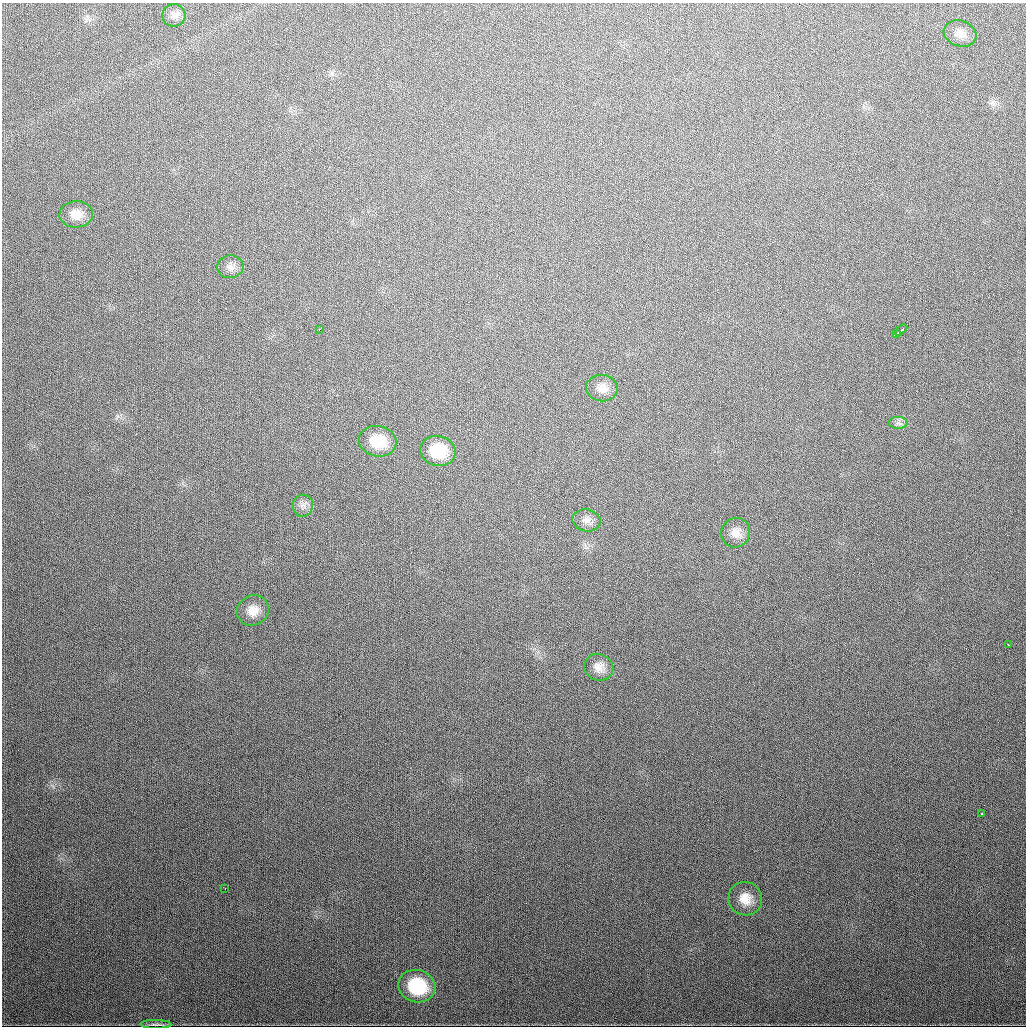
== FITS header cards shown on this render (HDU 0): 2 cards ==
NAXIS1  =                 1024
NAXIS2  =                 1024

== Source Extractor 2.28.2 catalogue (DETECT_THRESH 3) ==
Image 1024 x 1024 px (HDU 0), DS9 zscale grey, 1 PNG px = 1 image px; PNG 1028 x 1028 px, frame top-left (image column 1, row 1024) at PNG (2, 3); each listed source drawn as its Kron ellipse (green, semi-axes under 4 px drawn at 4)
Background 432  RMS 16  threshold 46.7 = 3 sigma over >= 5 px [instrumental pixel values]
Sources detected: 22; all 22 listed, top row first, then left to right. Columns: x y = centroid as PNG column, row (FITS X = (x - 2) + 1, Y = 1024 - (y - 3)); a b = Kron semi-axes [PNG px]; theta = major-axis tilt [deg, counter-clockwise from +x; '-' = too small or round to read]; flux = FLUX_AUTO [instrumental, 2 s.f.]
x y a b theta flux
174 15 11 11 - 6700
960 33 17 12 -18 10000
76 214 17 13 3 14000
230 267 13 11 5 7100
319 330 3 2 - 1700
901 330 7 2 42 3100
896 334 4 3 - 3500
602 388 16 13 -8 11000
898 423 9 6 -1 3500
378 441 19 15 -13 31000
438 451 18 15 -11 39000
303 506 11 10 - 6300
586 520 14 11 -10 7800
736 533 15 14 - 11000
253 610 16 15 - 14000
1008 645 3 2 - 1900
599 667 15 13 -23 11000
982 814 3 3 - 2400
225 888 3 2 - 1600
745 899 17 16 - 17000
417 986 18 16 -17 57000
156 1024 15 3 0 2500